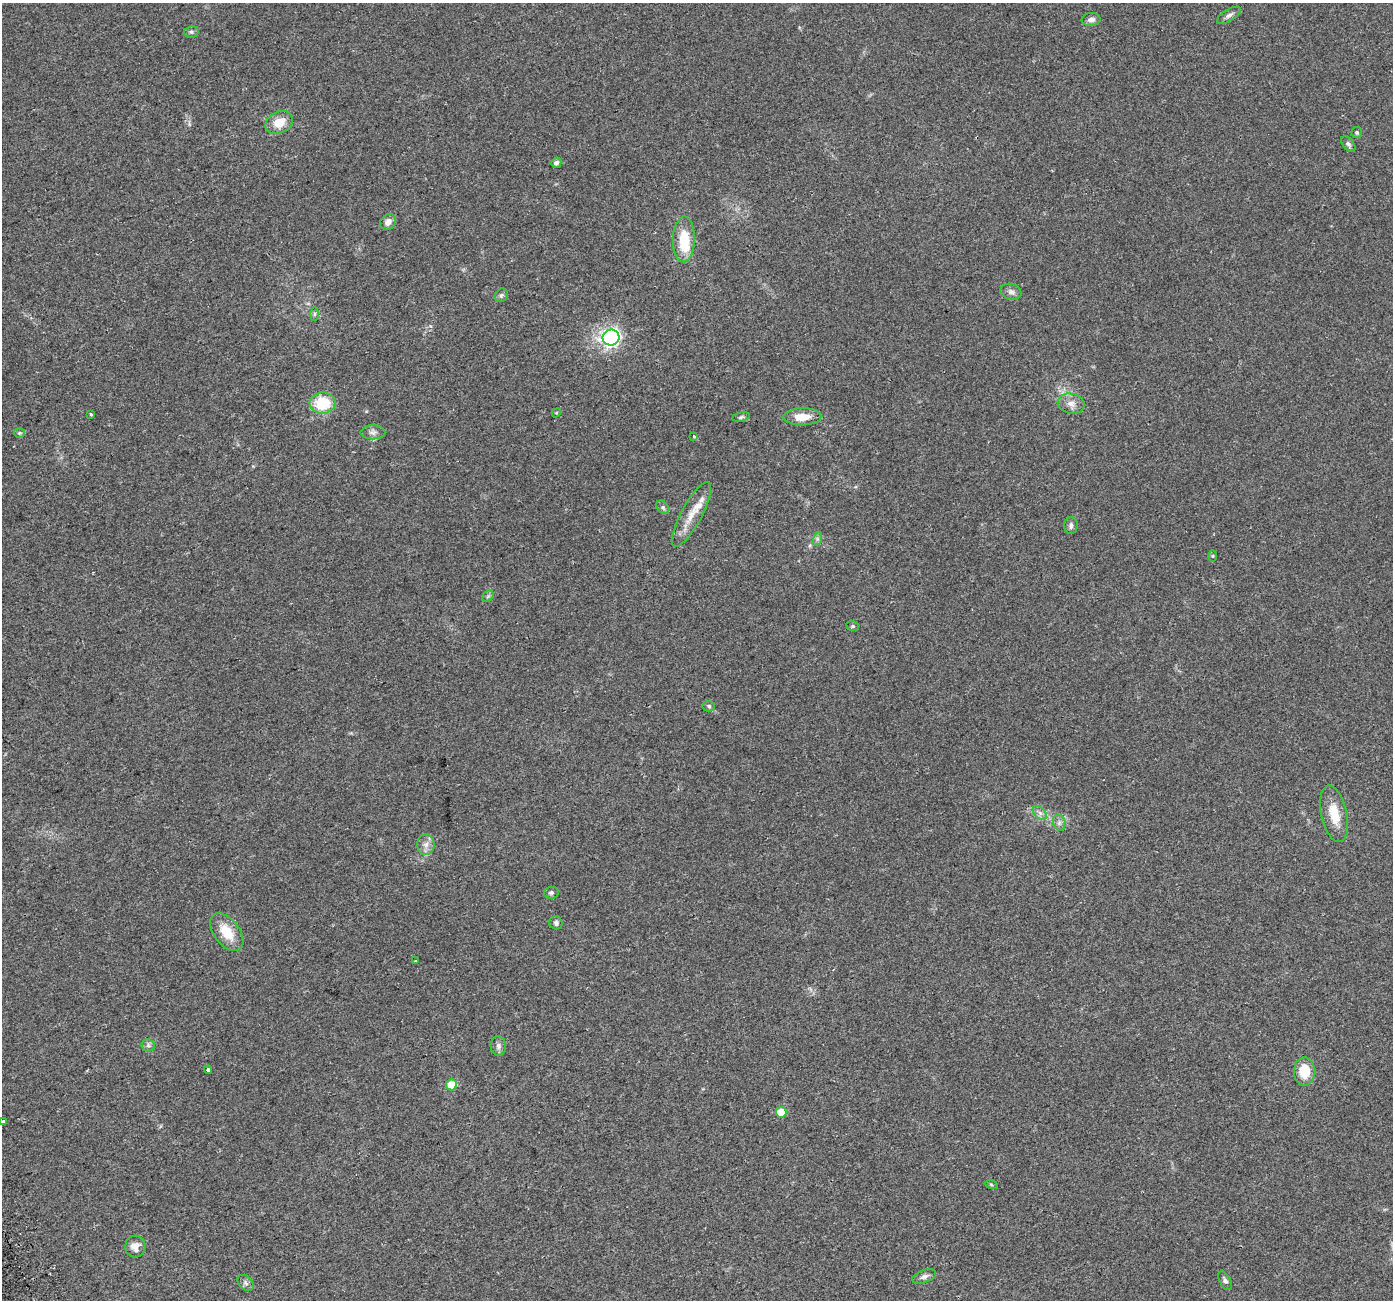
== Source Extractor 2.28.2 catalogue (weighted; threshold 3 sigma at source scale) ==
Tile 7 of 4 x 4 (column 3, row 2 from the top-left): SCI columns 2814-4204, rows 2694-3991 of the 5630 x 5441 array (HDU 1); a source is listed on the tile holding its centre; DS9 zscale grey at full resolution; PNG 1395 x 1302 px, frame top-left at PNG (2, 3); each listed source drawn as its Kron ellipse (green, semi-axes under 4 px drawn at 4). Shown black and unused: <1% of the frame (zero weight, under 2 of 3 exposures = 2% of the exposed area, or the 3 px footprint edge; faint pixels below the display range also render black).
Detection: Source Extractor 2.28.2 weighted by HDU 2 'WHT'; one run over the whole footprint, this tile lists its part. Background 0.059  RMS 0.0083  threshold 0.0372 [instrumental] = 3 sigma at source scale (4.5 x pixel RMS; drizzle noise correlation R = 1.50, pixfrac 1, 0.0396/0.0396 arcsec/px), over >= 5 px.
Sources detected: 52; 2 inside a brighter listed object's ellipse — not listed separately; the other 50 listed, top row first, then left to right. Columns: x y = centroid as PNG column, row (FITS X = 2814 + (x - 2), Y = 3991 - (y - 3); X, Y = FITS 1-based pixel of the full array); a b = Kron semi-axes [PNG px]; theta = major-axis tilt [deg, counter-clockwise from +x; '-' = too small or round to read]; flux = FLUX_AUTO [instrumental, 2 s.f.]
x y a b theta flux
1229 15 13 5 31 3.1
1091 20 9 6 3 3.2
191 32 7 5 10 1.7
279 123 14 10 27 13
1357 132 5 5 - 1.2
1348 144 9 5 -51 2.2
556 163 5 5 - 3
388 222 9 7 48 5
684 239 23 11 89 27
1011 292 11 8 -17 3.3
501 295 7 6 - 1.8
314 314 7 4 89 1.5
611 338 8 8 - 220
323 403 13 10 3 29
1071 404 13 10 -11 6.2
556 413 5 3 - 0.75
90 414 3 3 - 2.2
741 417 9 4 11 1.6
802 417 19 8 1 12
373 432 12 7 1 3.4
19 433 5 5 - 1.2
694 437 3 3 - 3
663 507 7 5 -49 1.8
691 514 36 10 62 15
1071 526 8 6 89 2.6
817 539 7 4 72 1.7
1213 556 6 4 90 0.86
488 596 6 5 - 1.5
853 626 6 5 - 1.4
709 706 6 5 - 1.4
1040 813 8 5 -45 2.6
1334 814 29 13 -77 18
1059 823 8 6 -71 2.6
426 845 10 8 -89 5.1
551 893 7 6 - 1.8
556 923 7 6 - 2.1
227 932 22 12 -52 19
415 961 3 3 - 5.8
148 1045 6 6 - 2.1
498 1046 10 7 -88 2.9
208 1070 4 3 - 4.4
1304 1072 14 11 -90 18
452 1085 5 5 - 25
781 1112 5 5 - 20
3 1121 4 3 - 8.6
991 1184 6 4 -20 1
135 1246 11 10 - 6.9
924 1276 12 6 20 3.5
1225 1280 10 5 -62 2.5
245 1283 9 6 -43 2.3
Isophote crosses this tile's border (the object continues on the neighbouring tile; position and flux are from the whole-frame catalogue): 1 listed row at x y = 3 1121